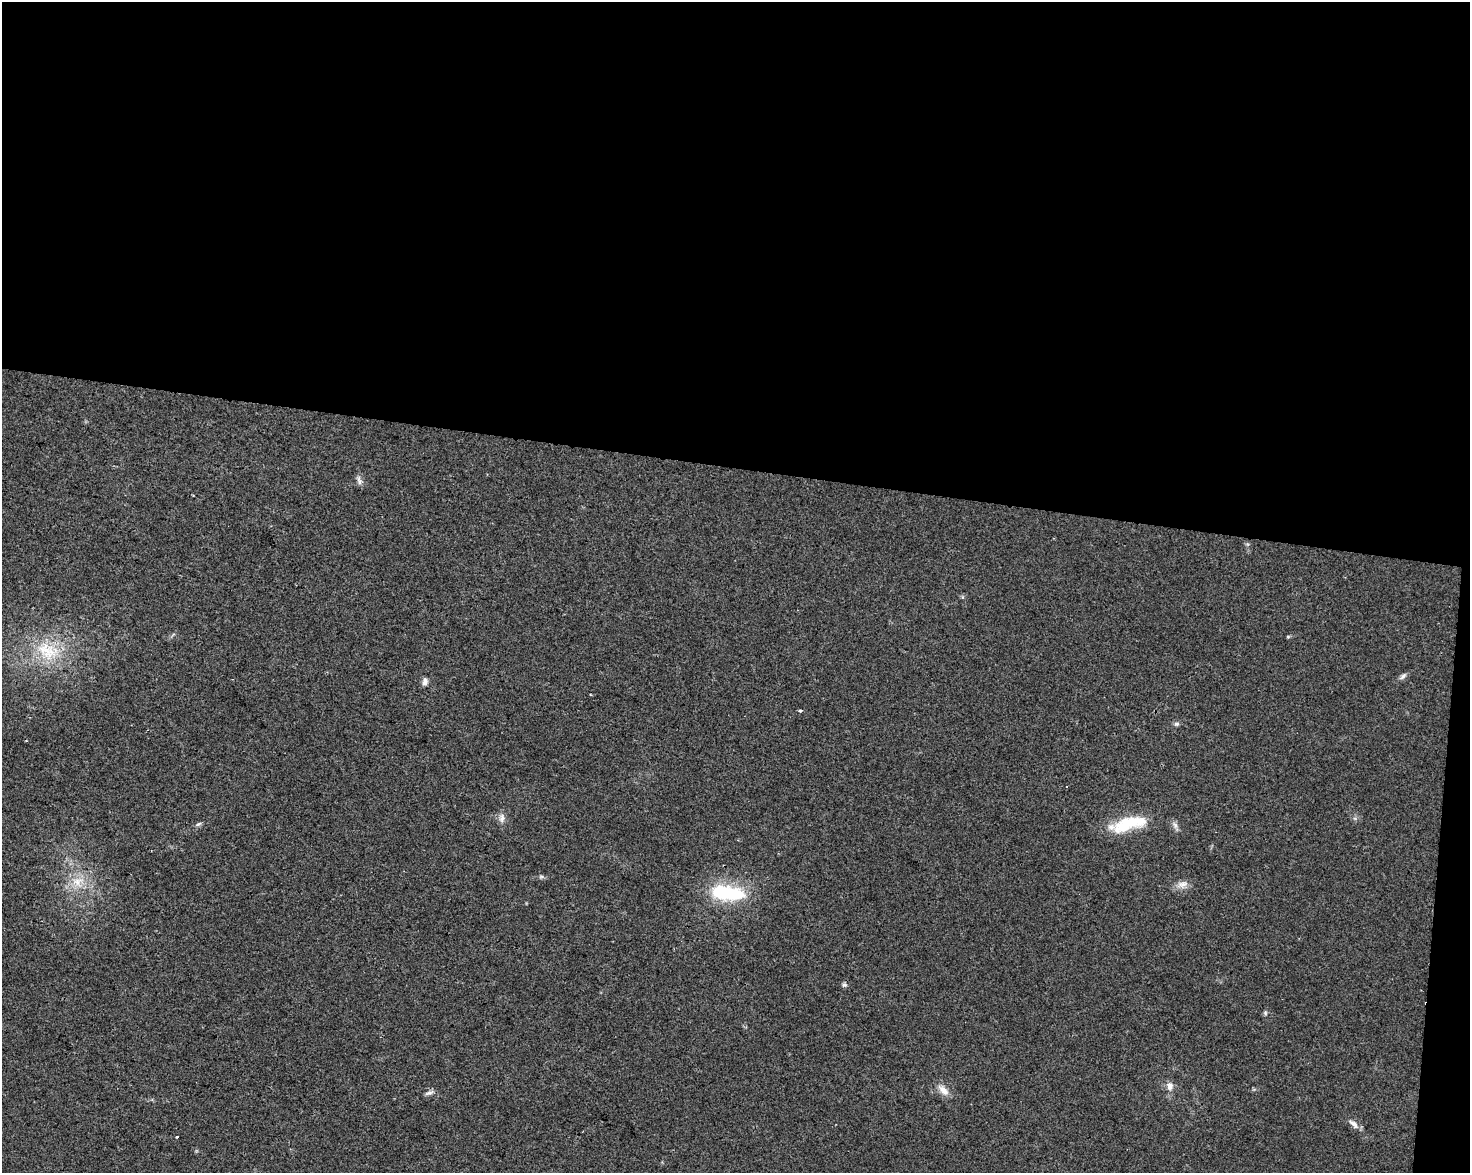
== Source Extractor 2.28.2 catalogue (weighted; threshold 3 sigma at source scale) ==
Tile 3 of 3 x 4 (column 3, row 1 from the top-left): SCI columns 3221-4688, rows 3514-4684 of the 4915 x 4692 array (HDU 1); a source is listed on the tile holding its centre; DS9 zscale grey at full resolution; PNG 1472 x 1175 px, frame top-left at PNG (2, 2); no overlay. Shown black and unused: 41% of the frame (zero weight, under 2 of 3 exposures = <1% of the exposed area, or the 3 px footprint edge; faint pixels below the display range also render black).
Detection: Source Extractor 2.28.2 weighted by HDU 2 'WHT'; one run over the whole footprint, this tile lists its part. Background 0.0211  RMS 0.0045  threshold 0.0201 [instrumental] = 3 sigma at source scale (4.5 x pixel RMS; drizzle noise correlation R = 1.50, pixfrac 1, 0.0396/0.0396 arcsec/px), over >= 5 px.
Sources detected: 22; all 22 listed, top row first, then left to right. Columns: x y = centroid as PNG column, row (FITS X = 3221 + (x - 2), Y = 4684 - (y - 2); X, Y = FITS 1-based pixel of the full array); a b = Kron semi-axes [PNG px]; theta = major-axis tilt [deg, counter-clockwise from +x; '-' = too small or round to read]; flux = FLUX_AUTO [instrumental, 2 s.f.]
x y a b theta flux
359 481 14 5 -74 1.6
1288 636 6 4 0 0.51
47 651 36 24 -22 23
1403 676 12 5 41 1.4
425 682 10 6 79 1.8
801 711 4 4 - 0.73
1177 724 7 5 19 0.95
502 818 13 8 80 2.3
198 824 8 5 26 0.92
1128 824 47 14 14 20
1175 825 10 6 -69 1.6
541 876 7 4 0 0.8
77 882 16 13 -4 7.6
1182 884 16 9 8 3.2
727 893 41 16 -6 31
844 985 6 6 - 0.95
1265 1013 6 5 - 0.72
1170 1086 11 9 -86 2.6
943 1090 17 8 -45 3.9
429 1093 12 5 18 1.4
1354 1124 16 6 -42 2.5
177 1137 3 2 - 0.74